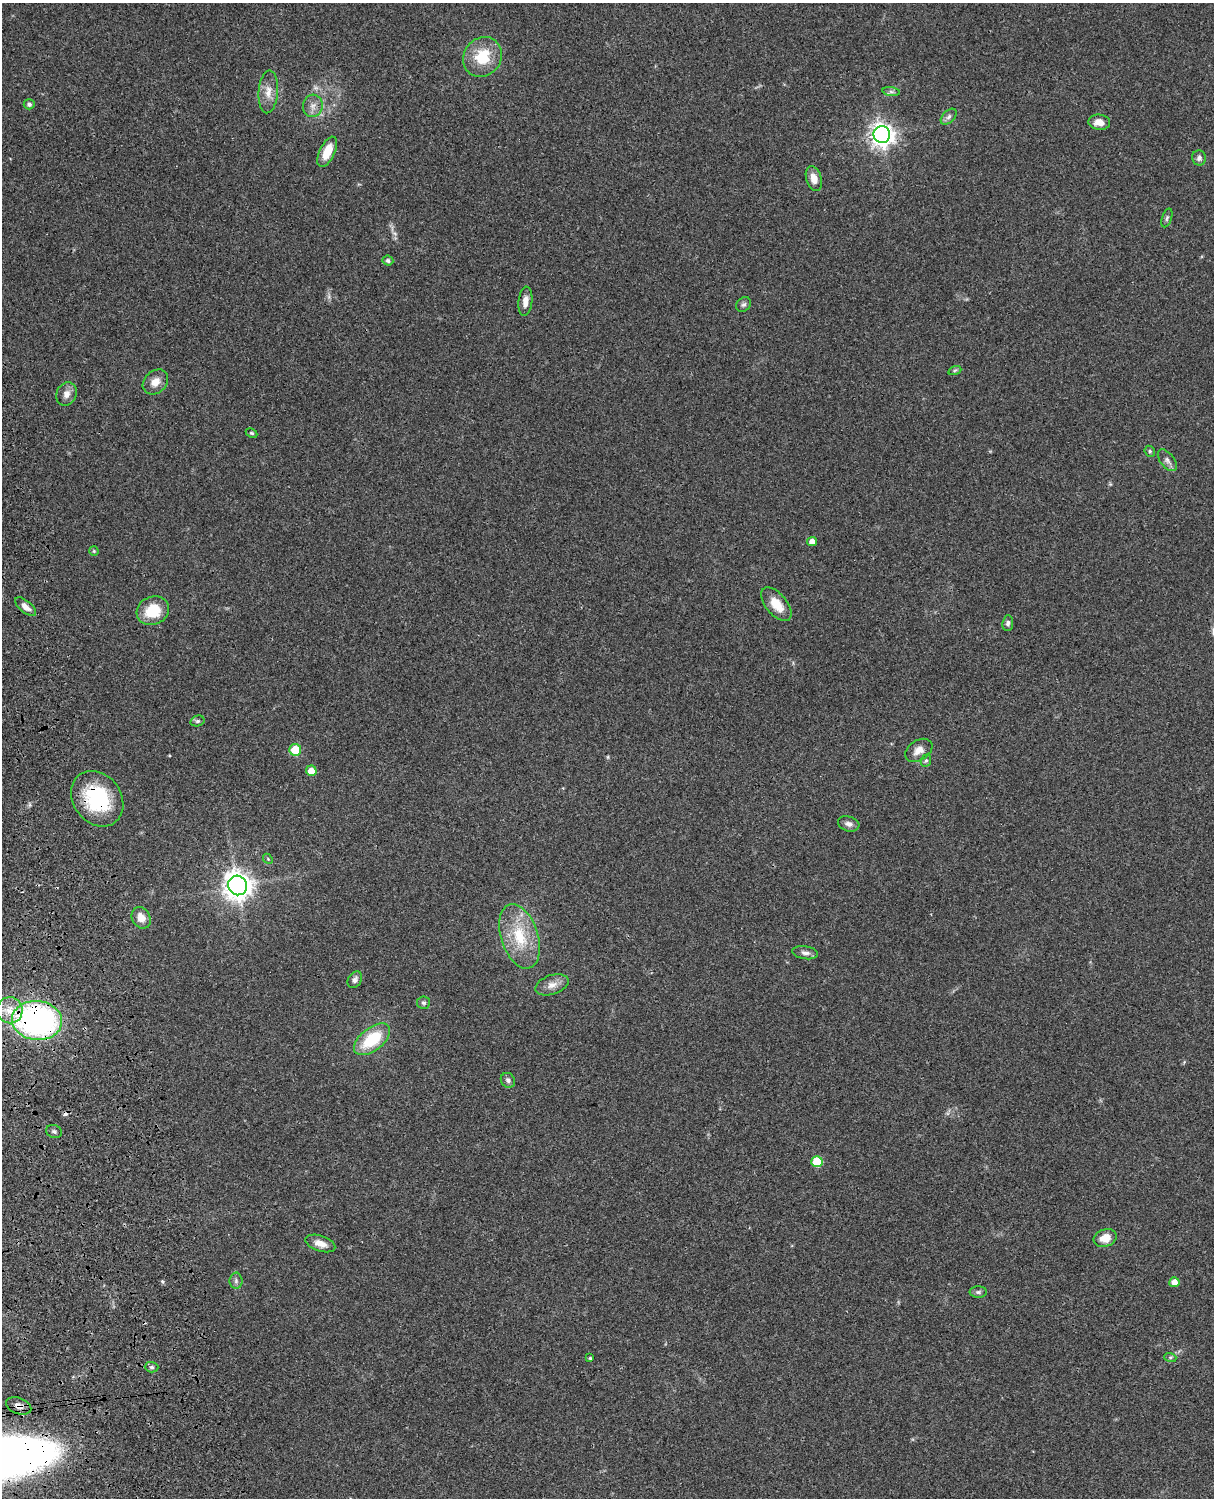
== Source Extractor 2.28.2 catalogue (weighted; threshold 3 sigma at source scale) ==
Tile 7 of 4 x 3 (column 3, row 2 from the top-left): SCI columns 2545-3756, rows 1772-3267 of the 5087 x 4926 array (HDU 1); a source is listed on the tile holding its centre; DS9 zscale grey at full resolution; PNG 1216 x 1500 px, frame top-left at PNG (2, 3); each listed source drawn as its Kron ellipse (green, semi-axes under 4 px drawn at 4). Shown black and unused: <1% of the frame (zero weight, under 3 of 4 exposures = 6% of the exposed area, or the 3 px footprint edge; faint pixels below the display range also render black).
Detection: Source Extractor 2.28.2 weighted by HDU 2 'WHT'; one run over the whole footprint, this tile lists its part. Background 0.0955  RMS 0.0063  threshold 0.0283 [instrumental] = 3 sigma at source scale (4.5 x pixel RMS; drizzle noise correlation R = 1.50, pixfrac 1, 0.05/0.05 arcsec/px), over >= 5 px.
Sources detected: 58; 1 cosmic-ray / hot-pixel residue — neither listed nor drawn; the other 57 listed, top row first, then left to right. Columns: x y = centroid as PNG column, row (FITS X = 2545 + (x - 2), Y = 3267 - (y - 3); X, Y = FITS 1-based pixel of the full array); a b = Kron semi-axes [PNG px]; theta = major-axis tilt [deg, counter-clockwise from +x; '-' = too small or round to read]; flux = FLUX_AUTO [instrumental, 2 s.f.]
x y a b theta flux
482 57 21 18 52 20
268 92 21 9 86 7.1
891 92 9 4 -8 1.4
29 104 5 5 - 1.7
313 106 11 10 - 4.3
949 117 10 6 45 2
1099 122 11 7 -4 5.5
882 135 8 8 - 470
327 152 16 7 65 12
1199 158 7 7 - 2.3
814 179 13 7 -73 6.3
1167 218 9 5 72 1.2
388 261 5 5 - 1.5
525 301 15 7 84 4.5
744 304 8 6 41 1.6
955 370 7 4 19 1.1
155 382 14 11 43 6.2
66 394 12 10 63 4.3
251 433 6 4 -27 0.93
1150 451 6 5 - 0.95
1167 460 12 7 -52 2.7
812 542 5 4 - 4.3
94 551 5 5 - 0.77
776 604 20 10 -50 11
26 607 13 6 -40 3.9
153 611 16 14 25 19
1008 623 8 5 85 1.5
197 721 7 5 14 1.2
295 750 6 6 - 18
919 750 15 10 32 5
926 761 6 5 - 1.1
311 771 5 5 - 7.8
97 799 30 24 -54 48
849 824 11 7 -17 2.7
268 859 5 4 - 0.75
238 885 10 9 - 680
141 918 11 9 -59 6
520 936 33 18 -72 26
805 953 13 6 -9 2.6
355 980 9 6 60 2.3
552 985 17 9 18 5.3
423 1003 6 6 - 1.3
10 1010 13 13 - 9.4
37 1021 25 19 -5 190
372 1039 21 11 38 27
508 1080 8 6 -51 1.9
54 1131 8 6 -23 1.6
817 1162 5 5 - 27
1105 1238 12 8 18 8.3
320 1243 15 7 -18 5.4
236 1281 8 6 90 1.7
1174 1282 5 5 - 5
978 1292 9 5 0 1.5
1170 1357 6 4 -18 1
590 1358 4 4 - 0.69
152 1367 7 5 -1 1.3
19 1406 13 8 -19 4.3
Overlapping masked pixels (flux is a lower limit): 3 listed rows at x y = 97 799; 37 1021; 19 1406